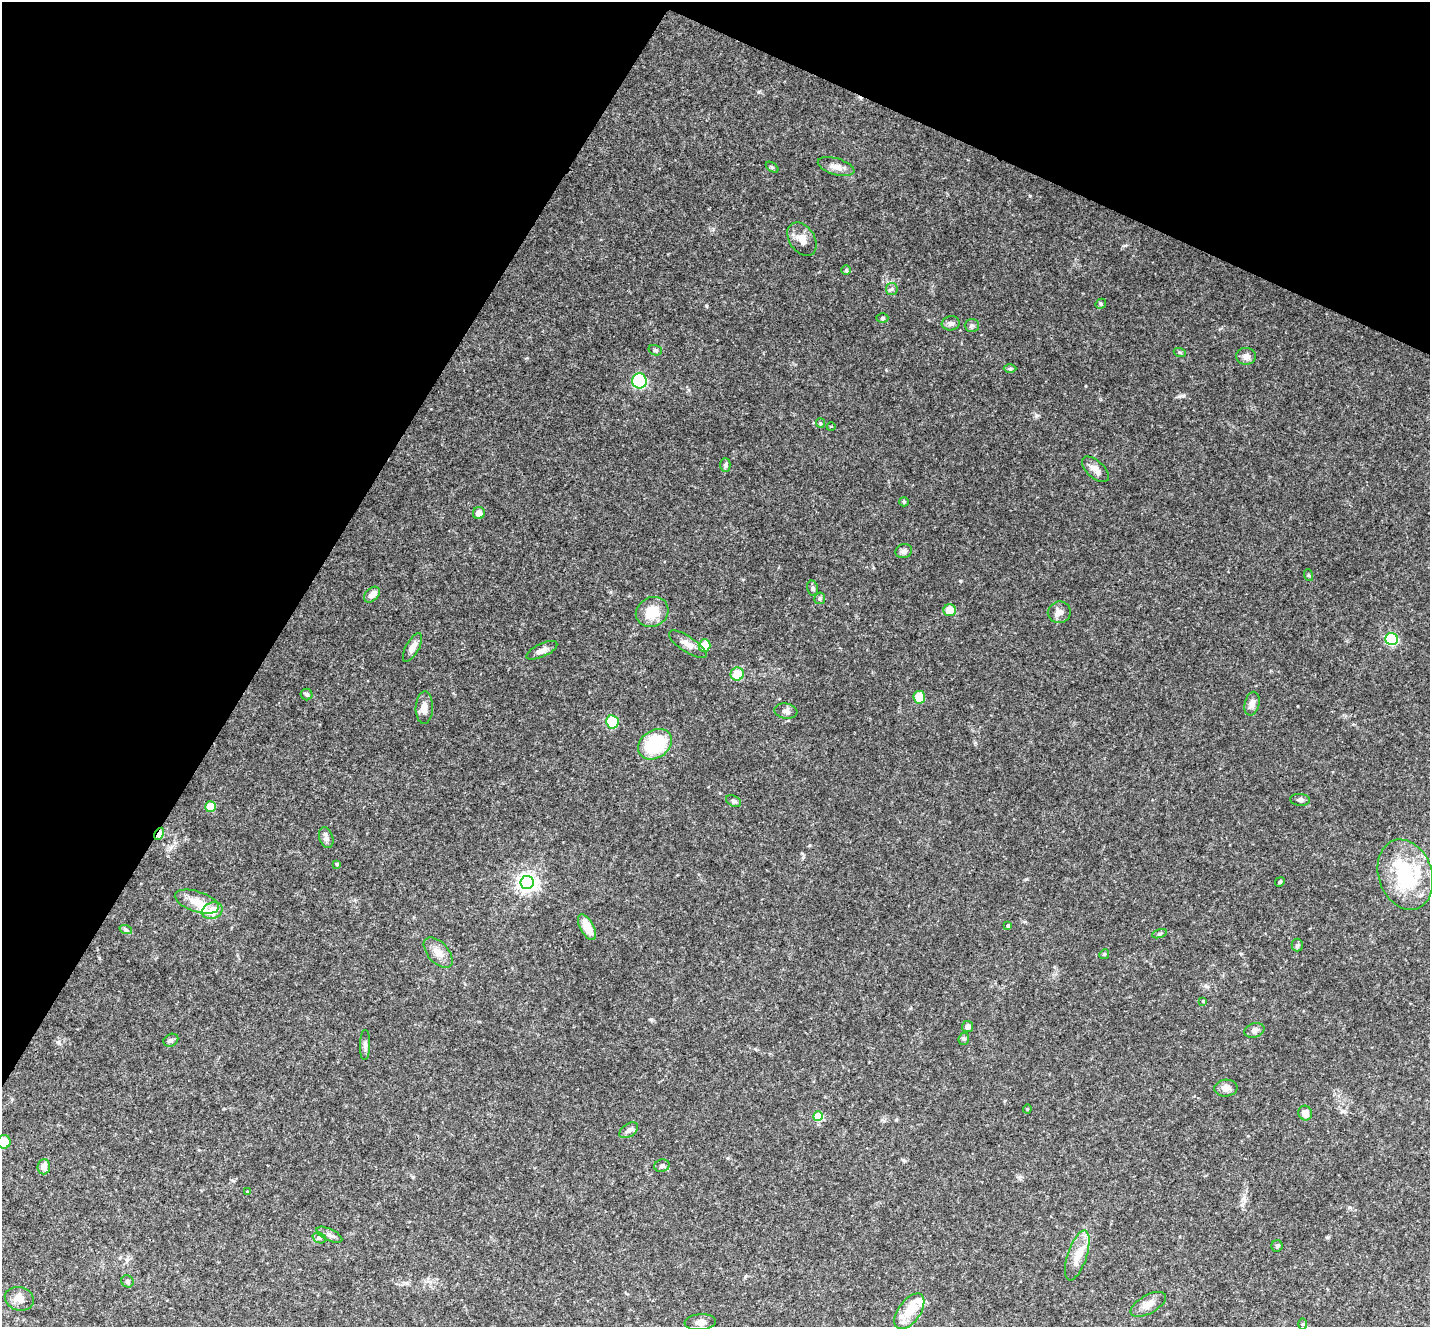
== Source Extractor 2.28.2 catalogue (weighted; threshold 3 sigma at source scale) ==
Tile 2 of 4 x 4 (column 2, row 1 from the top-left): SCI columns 1432-2859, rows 4123-5447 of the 5721 x 5732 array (HDU 1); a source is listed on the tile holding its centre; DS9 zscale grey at full resolution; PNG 1432 x 1329 px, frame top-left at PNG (2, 2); each listed source drawn as its Kron ellipse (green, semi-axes under 4 px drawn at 4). Shown black and unused: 26% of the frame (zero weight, under 3 of 4 exposures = <1% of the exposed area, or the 3 px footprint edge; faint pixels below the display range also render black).
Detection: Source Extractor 2.28.2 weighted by HDU 2 'WHT'; one run over the whole footprint, this tile lists its part. Background 0.0903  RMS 0.0067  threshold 0.03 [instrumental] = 3 sigma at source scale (4.5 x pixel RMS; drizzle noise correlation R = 1.50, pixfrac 1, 0.05/0.05 arcsec/px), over >= 5 px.
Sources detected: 88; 1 inside a brighter object's white glare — neither listed nor drawn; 3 inside a brighter listed object's ellipse — not listed separately; the other 84 listed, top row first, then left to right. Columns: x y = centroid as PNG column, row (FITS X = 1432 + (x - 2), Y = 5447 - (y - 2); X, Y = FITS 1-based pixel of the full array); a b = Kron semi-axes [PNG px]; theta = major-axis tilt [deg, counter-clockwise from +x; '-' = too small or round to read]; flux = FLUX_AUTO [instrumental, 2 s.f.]
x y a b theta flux
772 167 7 4 -37 0.86
836 167 19 8 -16 5
802 239 18 12 -55 6.9
846 270 5 5 - 0.96
892 289 6 5 - 1.3
1101 304 5 5 - 0.85
882 318 6 4 1 1.1
951 323 9 7 6 2.2
972 326 7 6 - 1.6
655 350 7 5 -17 1.3
1180 353 6 4 -20 0.78
1246 356 10 8 -3 3.7
1010 369 6 4 0 0.97
639 381 7 7 - 59
820 423 5 4 - 0.73
831 427 4 3 - 0.58
725 465 7 5 89 1.4
1095 469 16 8 -42 4.6
904 502 5 4 - 0.74
479 513 6 6 - 3.9
904 551 8 7 - 2.3
1308 575 6 4 -72 0.8
813 588 8 5 -77 1.4
372 595 9 6 43 4.3
820 598 6 5 - 1.2
950 610 6 6 - 8.5
652 612 17 14 27 13
1059 612 11 10 - 4.4
1392 639 6 6 - 64
688 644 22 8 -33 5.1
704 646 6 5 - 15
412 647 16 6 61 5
542 650 17 6 25 3.2
737 674 7 6 - 13
306 694 6 6 - 1.2
919 697 6 6 - 11
1252 704 12 7 77 3.5
424 708 16 8 88 5.8
786 711 12 7 -9 2.7
612 722 6 6 - 24
655 744 18 13 35 40
1300 800 10 6 -5 1.6
733 801 8 5 -26 1.3
211 807 5 5 - 13
159 834 6 4 60 14
326 838 11 7 -72 2.5
337 864 4 3 - 1
1405 875 36 26 -71 58
527 882 7 6 - 320
1280 882 5 4 - 0.83
197 902 23 10 -18 9
212 911 10 8 21 10
1008 925 4 4 - 1.1
587 927 14 6 -61 9.6
126 930 6 4 -19 0.93
1159 934 8 3 19 1
1297 945 6 6 - 1.2
438 953 18 10 -47 6.5
1104 954 5 4 - 0.95
1203 1001 4 3 - 0.65
967 1027 5 5 - 2.9
1254 1030 10 7 17 2.4
964 1039 6 5 - 1.1
171 1040 8 6 27 1.4
365 1045 15 5 89 2.2
1226 1088 11 8 5 4
1027 1109 4 4 - 0.65
1305 1113 7 7 - 4.8
818 1116 5 5 - 20
629 1130 10 6 35 2.3
4 1142 6 6 - 11
662 1166 7 6 - 1.7
44 1167 7 6 - 5.6
247 1192 3 3 - 0.52
329 1235 14 6 -25 2.8
319 1238 7 5 -21 1.4
1277 1246 6 5 - 1.2
1077 1255 26 9 72 9.6
127 1281 6 5 - 1.4
19 1299 14 11 -15 5.6
1148 1304 20 9 29 5.6
909 1311 20 11 54 12
700 1322 16 8 4 3.6
1303 1324 5 3 - 0.63
Overlapping masked pixels (flux is a lower limit): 1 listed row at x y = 159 834
Isophote crosses this tile's border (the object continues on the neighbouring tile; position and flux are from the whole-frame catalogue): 1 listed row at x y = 4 1142
Unlisted compact peaks at least as high as the median listed source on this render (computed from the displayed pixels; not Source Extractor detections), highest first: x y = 960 581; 1030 196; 1183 396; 706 306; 1036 415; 651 1019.